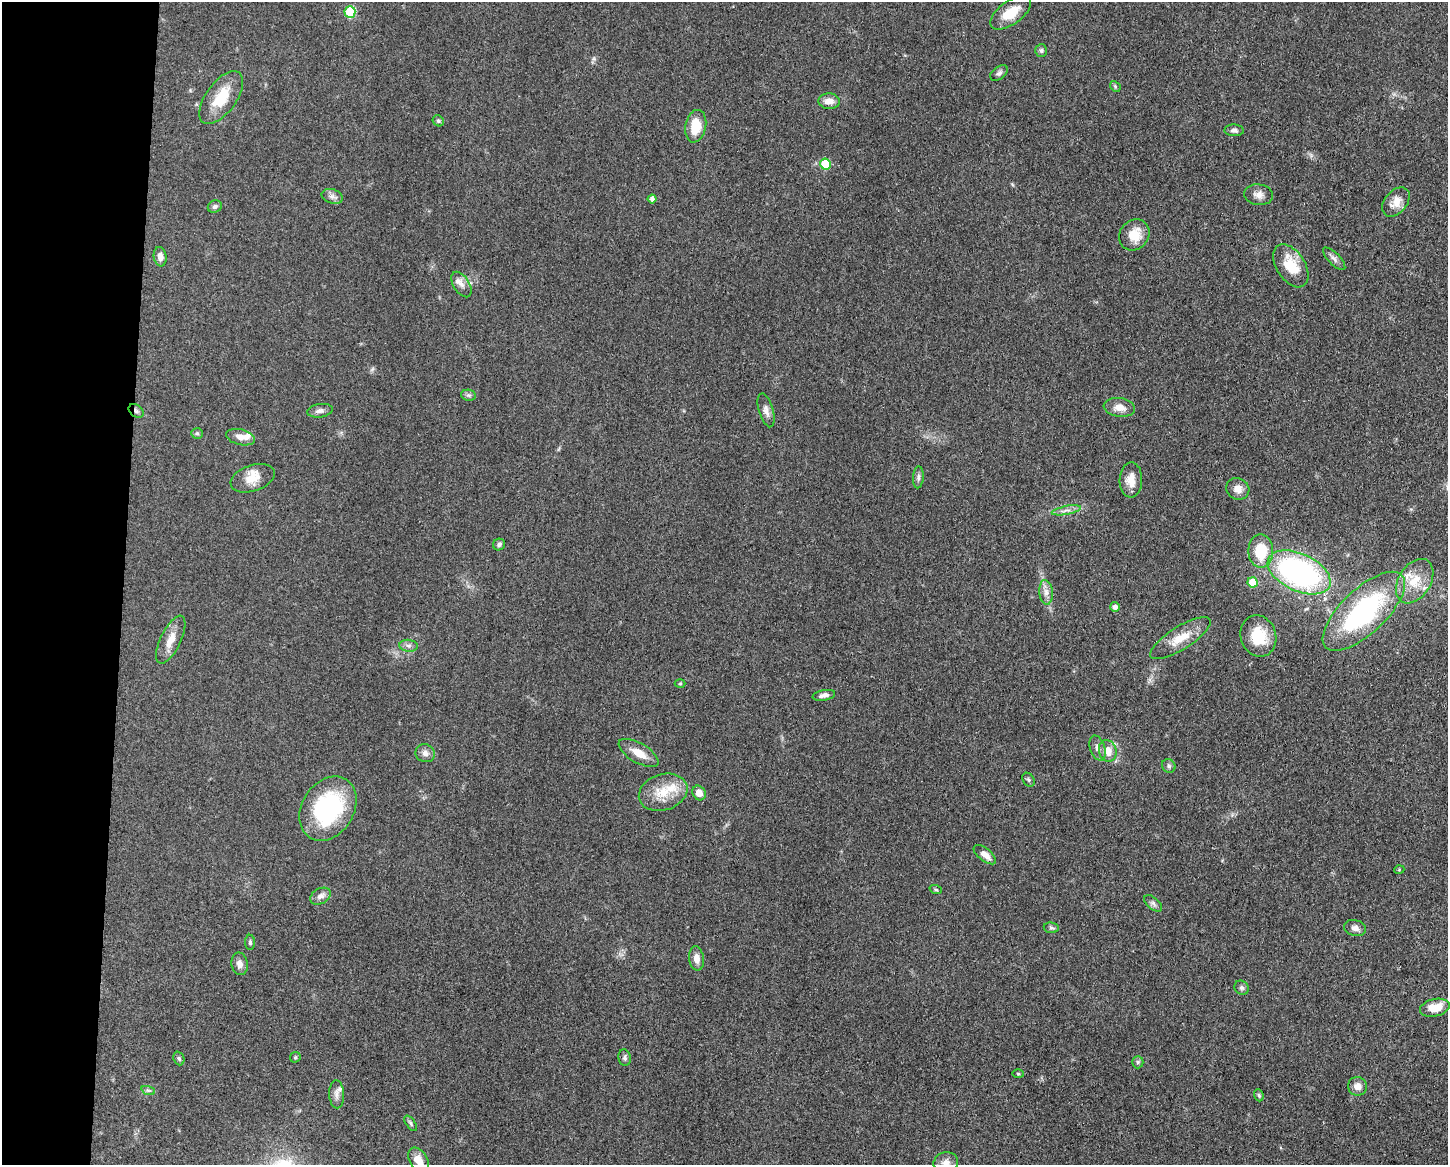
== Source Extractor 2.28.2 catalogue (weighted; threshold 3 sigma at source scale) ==
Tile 4 of 3 x 4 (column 1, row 2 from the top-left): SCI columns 232-1677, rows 2329-3491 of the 4682 x 4654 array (HDU 1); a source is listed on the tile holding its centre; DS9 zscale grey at full resolution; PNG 1450 x 1167 px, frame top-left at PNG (2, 2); each listed source drawn as its Kron ellipse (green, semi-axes under 4 px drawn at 4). Shown black and unused: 8% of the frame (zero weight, under 3 of 5 exposures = <1% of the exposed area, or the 3 px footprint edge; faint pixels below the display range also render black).
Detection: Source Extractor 2.28.2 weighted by HDU 2 'WHT'; one run over the whole footprint, this tile lists its part. Background 0.0607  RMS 0.0056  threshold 0.0251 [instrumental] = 3 sigma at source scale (4.5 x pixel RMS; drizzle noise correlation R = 1.50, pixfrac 1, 0.05/0.05 arcsec/px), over >= 5 px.
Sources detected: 84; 4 inside a brighter listed object's ellipse — not listed separately; the other 80 listed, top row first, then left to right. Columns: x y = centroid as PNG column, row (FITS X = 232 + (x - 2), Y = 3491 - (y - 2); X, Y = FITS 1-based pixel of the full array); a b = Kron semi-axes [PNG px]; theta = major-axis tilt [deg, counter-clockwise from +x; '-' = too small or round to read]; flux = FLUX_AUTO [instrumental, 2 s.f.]
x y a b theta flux
350 12 6 5 - 28
1011 13 23 11 36 13
1041 51 6 6 - 1.3
999 73 10 6 37 1.6
1115 86 6 4 -47 0.76
221 98 31 15 54 17
829 101 11 7 -3 4.4
438 121 6 5 - 0.95
696 126 16 10 79 12
1234 130 10 6 -2 1.8
825 164 5 5 - 20
1259 195 14 10 -7 3.7
332 196 11 7 -18 2.3
652 199 4 4 - 1.9
1396 202 17 11 51 5.7
215 207 7 6 - 1.6
1134 235 16 14 49 10
160 257 10 6 -81 3.2
1334 259 15 6 -45 2.3
1291 266 24 14 -57 16
461 285 14 8 -58 3.6
468 395 8 5 -11 1.2
1119 407 16 9 -7 5.4
766 410 17 7 -73 3.1
136 411 8 6 -36 1.7
320 411 13 6 8 2.3
197 433 6 5 - 0.85
240 437 15 8 -13 4.2
918 477 11 5 85 1.7
253 478 23 13 19 8
1131 480 17 11 88 7
1238 489 12 10 -31 4.3
1066 510 15 3 11 2.1
499 544 6 6 - 1.3
1261 551 17 12 -89 19
1299 572 33 18 -25 130
1415 581 24 16 57 14
1253 582 5 5 - 13
1046 592 12 6 -84 3.3
1115 607 5 5 - 2.5
1364 611 52 22 43 84
1258 636 21 17 -72 16
1180 638 35 11 32 11
171 640 26 10 64 7.7
409 646 9 6 -5 1.8
680 684 5 3 - 0.54
824 695 11 5 10 2.5
1098 748 13 7 -71 3
1108 751 11 8 -75 6.4
425 753 10 9 - 2.8
639 753 22 9 -30 7.6
1169 766 7 6 - 1.3
1028 780 7 5 -55 1.1
663 792 25 18 18 14
699 793 7 6 - 5.3
328 809 34 26 58 62
985 855 13 6 -39 4.2
1399 870 5 3 - 0.45
936 890 6 4 -19 0.63
320 896 11 7 29 2.9
1153 903 11 6 -39 1.8
1051 928 7 5 -8 1.1
1355 928 11 8 -14 2.7
250 942 7 5 90 1.1
696 958 12 7 -82 4.3
240 964 11 8 -79 2.9
1242 988 7 6 - 1.4
1435 1008 15 8 13 9.3
295 1057 6 5 - 0.71
179 1058 7 5 -69 0.94
625 1058 8 6 -80 1.6
1138 1062 6 5 - 0.95
1018 1074 5 3 - 0.54
1357 1086 10 9 - 4
148 1090 7 4 -18 1.1
337 1094 14 7 -88 2.8
1259 1095 6 4 -70 0.83
411 1123 9 4 -55 1.2
419 1160 14 8 -57 5.9
946 1163 12 10 11 3.9
Overlapping masked pixels (flux is a lower limit): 1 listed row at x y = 136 411
Isophote crosses this tile's border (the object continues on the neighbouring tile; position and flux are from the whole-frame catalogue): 2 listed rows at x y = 419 1160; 946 1163